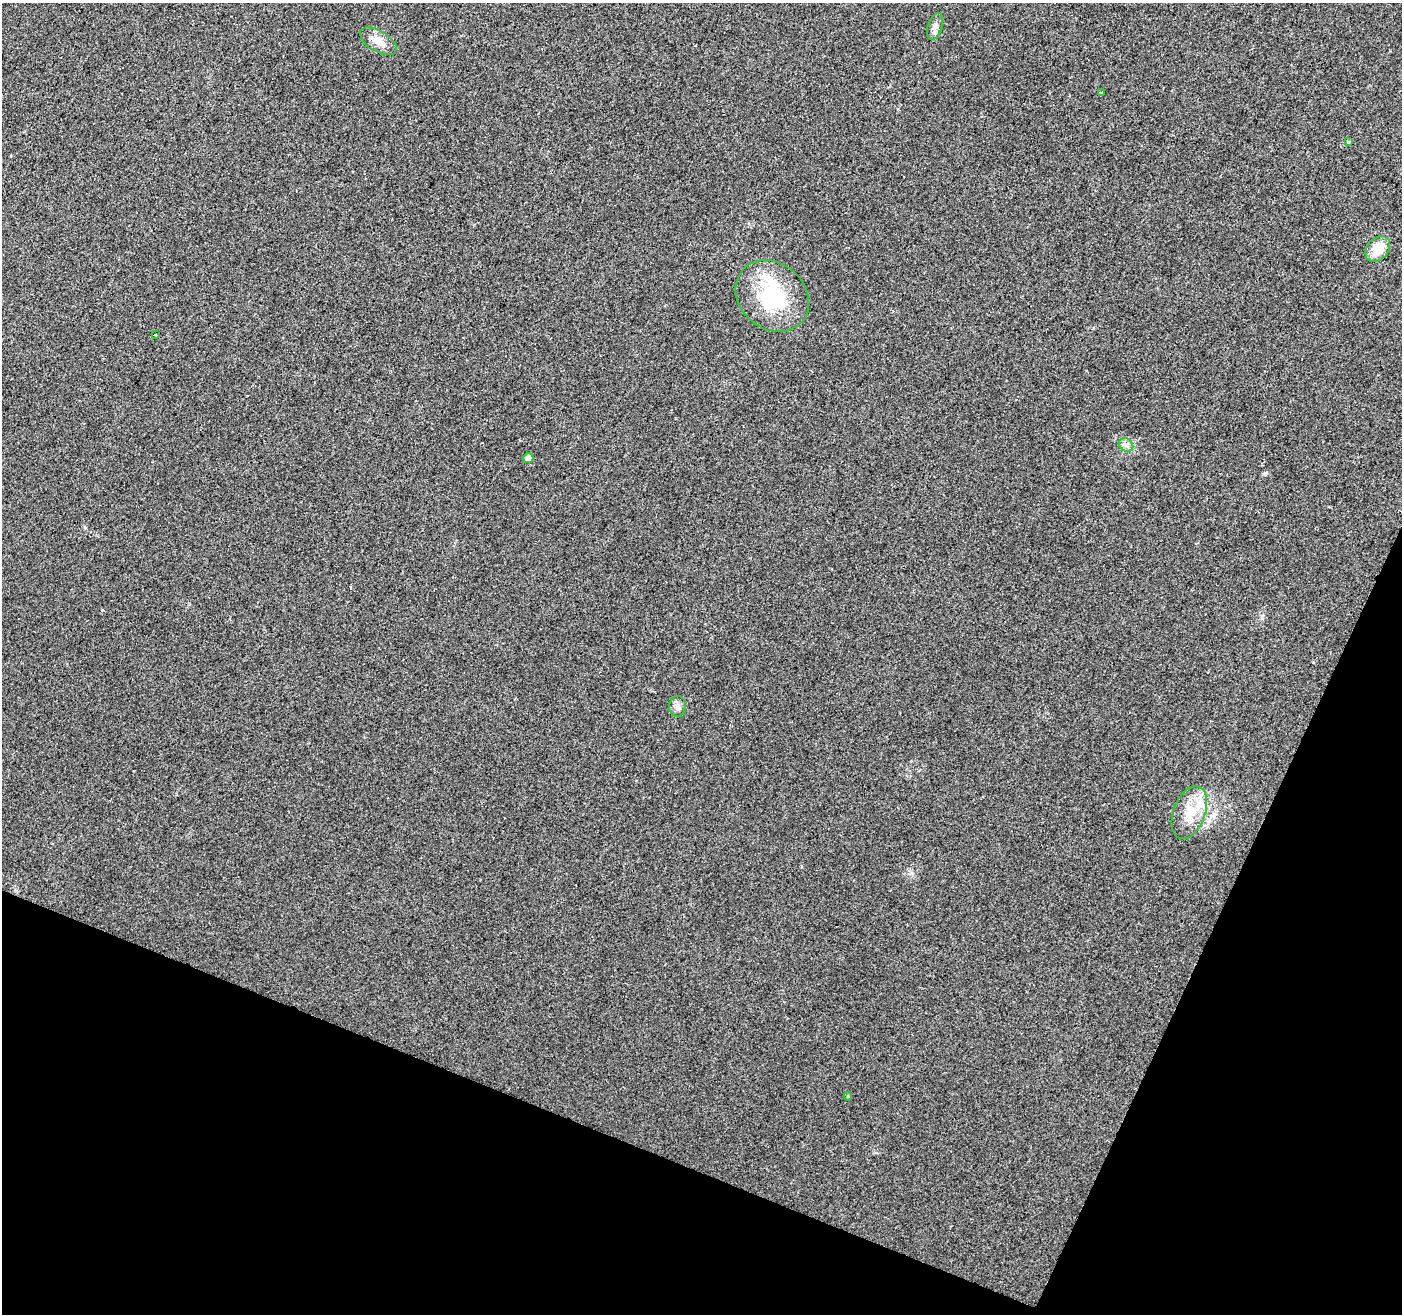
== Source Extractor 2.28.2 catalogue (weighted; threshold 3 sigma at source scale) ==
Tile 15 of 4 x 4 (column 3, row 4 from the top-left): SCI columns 2801-4200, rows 209-1520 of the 5607 x 5732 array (HDU 1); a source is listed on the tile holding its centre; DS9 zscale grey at full resolution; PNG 1404 x 1316 px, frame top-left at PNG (2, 3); each listed source drawn as its Kron ellipse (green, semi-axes under 4 px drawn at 4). Shown black and unused: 20% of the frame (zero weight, under 2 of 3 exposures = <1% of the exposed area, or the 3 px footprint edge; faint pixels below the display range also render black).
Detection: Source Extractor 2.28.2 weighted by HDU 2 'WHT'; one run over the whole footprint, this tile lists its part. Background 0.0354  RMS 0.0068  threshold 0.0305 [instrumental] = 3 sigma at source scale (4.5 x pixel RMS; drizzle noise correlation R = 1.50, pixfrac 1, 0.0396/0.0396 arcsec/px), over >= 5 px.
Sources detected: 14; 2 inside a brighter listed object's ellipse — not listed separately; the other 12 listed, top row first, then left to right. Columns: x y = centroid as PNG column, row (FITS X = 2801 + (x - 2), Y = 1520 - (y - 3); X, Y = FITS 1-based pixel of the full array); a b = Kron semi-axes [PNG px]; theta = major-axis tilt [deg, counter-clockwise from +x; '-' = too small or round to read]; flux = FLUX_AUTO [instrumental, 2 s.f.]
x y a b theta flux
935 26 14 7 72 3.5
378 41 20 10 -30 8.2
1101 92 3 3 - 2
1349 142 4 3 - 4.3
1378 249 14 10 47 13
772 296 39 33 -40 50
155 334 3 2 - 0.77
1126 445 8 6 -42 2.5
528 458 5 5 - 3.9
677 706 10 8 87 3.2
1189 812 28 16 69 17
848 1096 4 4 - 0.75
Unlisted compact peaks at least as high as the median listed source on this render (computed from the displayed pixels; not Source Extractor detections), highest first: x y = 1265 473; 102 610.